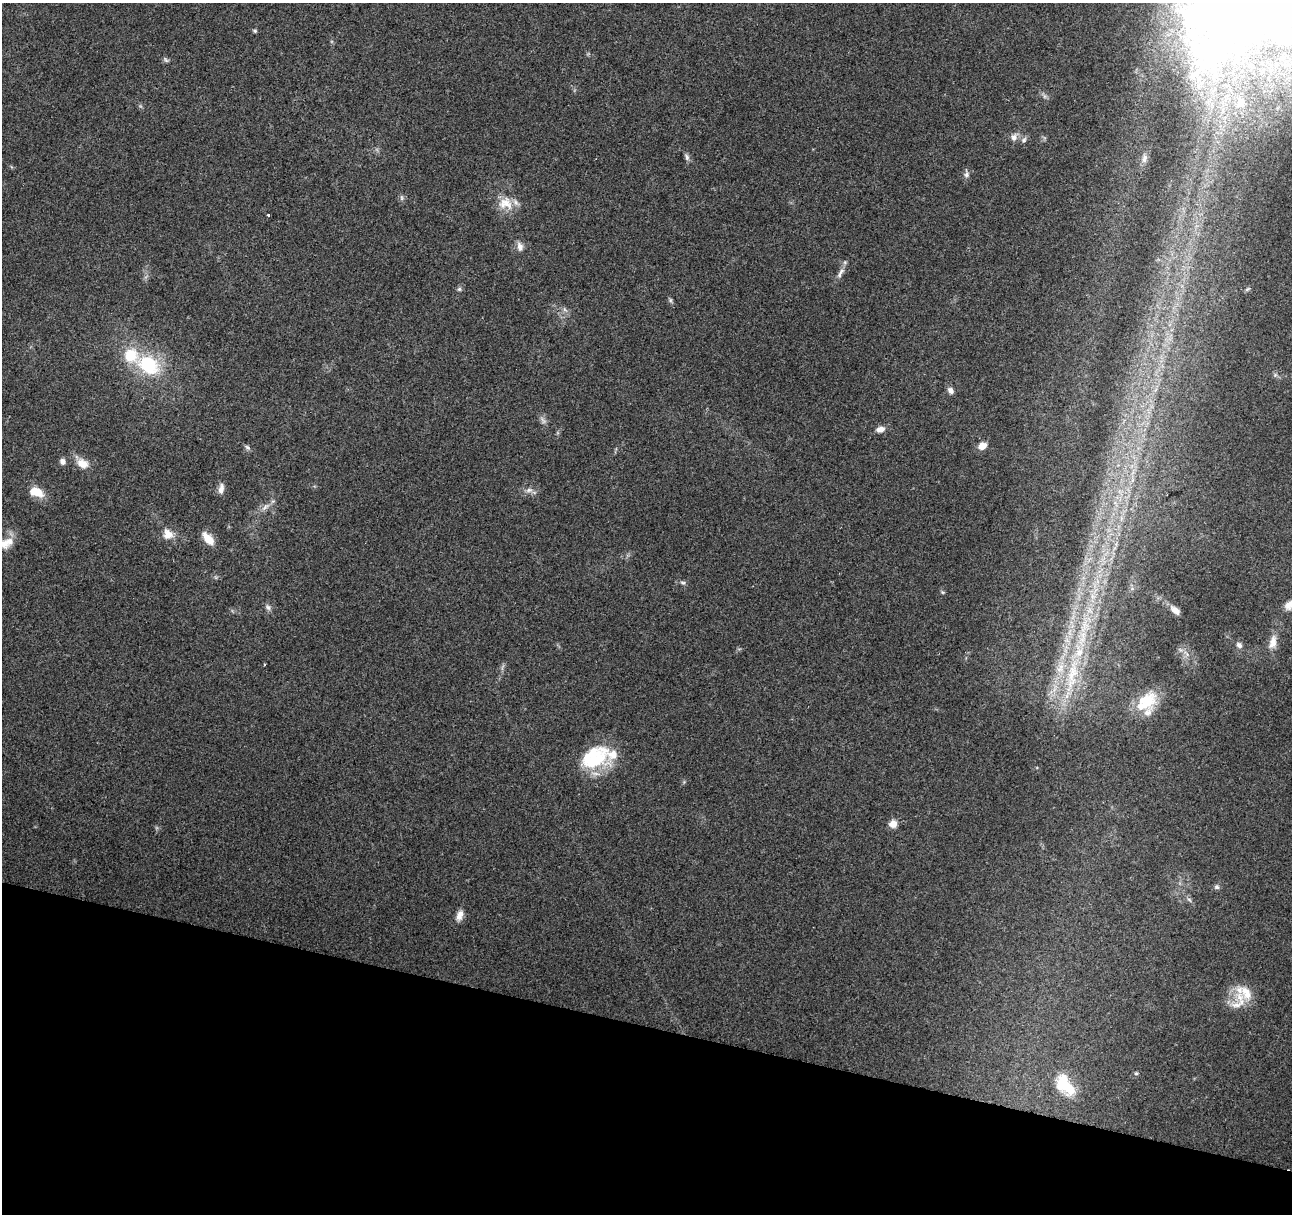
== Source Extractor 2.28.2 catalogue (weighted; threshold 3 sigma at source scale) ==
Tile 15 of 4 x 4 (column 3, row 4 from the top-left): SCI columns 2583-3872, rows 221-1432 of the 5170 x 5350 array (HDU 1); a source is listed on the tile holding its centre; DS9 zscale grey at full resolution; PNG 1294 x 1216 px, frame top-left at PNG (2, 3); no overlay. Shown black and unused: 16% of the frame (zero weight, under 2 of 3 exposures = <1% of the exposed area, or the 3 px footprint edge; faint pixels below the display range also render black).
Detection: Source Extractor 2.28.2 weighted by HDU 2 'WHT'; one run over the whole footprint, this tile lists its part. Background 0.0675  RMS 0.0084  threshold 0.0376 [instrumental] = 3 sigma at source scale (4.5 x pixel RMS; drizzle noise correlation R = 1.50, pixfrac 1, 0.0396/0.0396 arcsec/px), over >= 5 px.
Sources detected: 57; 1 too faint to see at this stretch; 1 inside a brighter object's white glare — not listed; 7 inside a brighter listed object's ellipse — not listed separately; the other 48 listed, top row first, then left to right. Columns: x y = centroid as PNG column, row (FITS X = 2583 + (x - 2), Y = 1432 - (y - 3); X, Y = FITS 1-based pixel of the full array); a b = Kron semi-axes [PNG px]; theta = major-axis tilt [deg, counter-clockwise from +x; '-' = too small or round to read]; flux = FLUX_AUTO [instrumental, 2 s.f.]
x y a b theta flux
1247 9 168 101 19 1200
255 31 5 5 - 1.4
165 60 8 5 -55 1.7
1014 137 11 8 60 4.5
1024 140 9 6 46 2.3
687 157 10 6 -73 2.5
1144 159 12 6 74 3.8
966 175 8 7 - 2.6
401 198 8 4 -82 1.7
505 203 21 17 -6 15
269 215 3 2 - 1.4
520 247 12 7 -78 4.5
840 273 19 6 58 4.7
459 289 6 6 - 1.6
670 300 7 5 -74 1.6
131 355 18 18 - 26
148 365 16 12 -38 63
1275 375 6 4 46 1.5
951 390 9 6 -55 3.7
880 429 9 6 12 5.8
982 446 9 7 31 7.5
248 447 8 5 -44 1.9
63 462 6 6 - 4
82 463 13 10 -27 11
221 489 12 6 81 5
529 490 10 6 10 3.7
36 492 17 10 -16 15
265 507 15 5 45 4.5
168 534 15 13 -52 9
208 539 18 9 -50 11
6 543 21 12 23 11
683 583 8 5 -17 1.9
943 592 5 5 - 1.1
1092 596 7 4 -72 3
268 607 9 6 -54 2.6
1175 610 15 8 -38 5.8
1273 642 20 10 77 8.9
1239 645 8 6 -46 3.1
1072 675 65 15 78 68
1147 701 27 23 41 28
594 757 37 26 25 50
893 824 10 9 - 6.1
1217 887 7 7 - 2
460 915 14 8 72 5.9
1246 993 23 15 -60 16
1236 1005 26 9 17 9.5
1136 1073 5 4 - 1.2
1069 1088 25 17 1 23
Isophote crosses this tile's border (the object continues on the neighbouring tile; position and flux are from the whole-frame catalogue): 2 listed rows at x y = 1247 9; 6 543